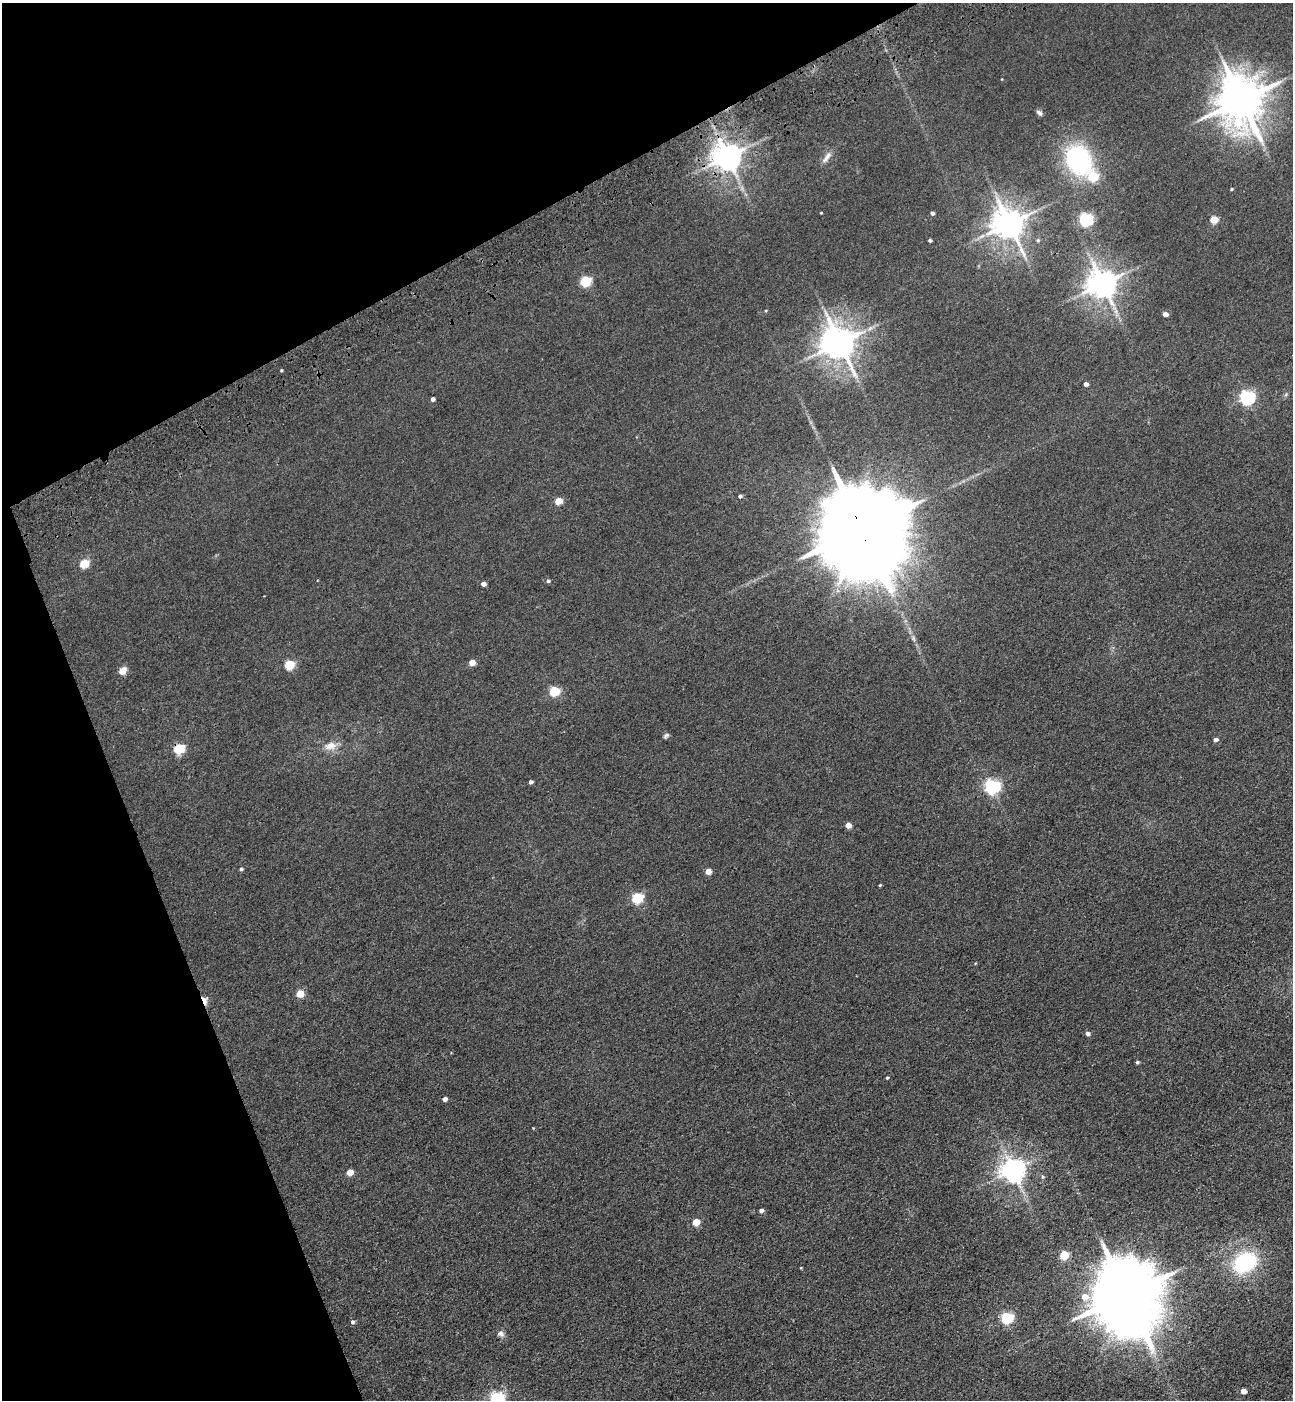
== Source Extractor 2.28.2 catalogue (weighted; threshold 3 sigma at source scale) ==
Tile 5 of 4 x 4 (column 1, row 2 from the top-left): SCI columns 347-1637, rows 2908-4305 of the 5727 x 5814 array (HDU 1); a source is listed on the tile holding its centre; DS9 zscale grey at full resolution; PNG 1295 x 1402 px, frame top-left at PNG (2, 3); no overlay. Shown black and unused: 22% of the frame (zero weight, under 3 of 4 exposures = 6% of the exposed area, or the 3 px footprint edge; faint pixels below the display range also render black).
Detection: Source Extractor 2.28.2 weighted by HDU 2 'WHT'; one run over the whole footprint, this tile lists its part. Background 0.0395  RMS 0.0066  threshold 0.0299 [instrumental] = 3 sigma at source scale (4.5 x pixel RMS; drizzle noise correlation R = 1.50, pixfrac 1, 0.05/0.05 arcsec/px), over >= 5 px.
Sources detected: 65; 1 too faint to see at this stretch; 1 inside a brighter object's white glare — not listed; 1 inside a brighter listed object's ellipse — not listed separately; the other 62 listed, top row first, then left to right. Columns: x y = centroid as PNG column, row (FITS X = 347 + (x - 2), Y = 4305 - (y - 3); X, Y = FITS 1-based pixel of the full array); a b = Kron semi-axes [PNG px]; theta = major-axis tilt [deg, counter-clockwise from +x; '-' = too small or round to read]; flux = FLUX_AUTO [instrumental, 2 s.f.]
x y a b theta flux
1241 100 14 12 -79 2800
1039 113 9 5 -38 1.7
727 157 8 8 - 990
827 157 18 6 54 4
1078 160 29 22 -60 84
1231 189 4 3 - 0.74
821 213 3 2 - 0.46
932 213 4 3 - 1.8
1085 219 6 5 - 120
1214 219 5 5 - 16
1009 224 9 9 - 1200
930 240 4 3 - 1.4
1038 240 6 5 - 1
585 281 6 5 - 56
1102 284 9 8 - 990
1165 314 5 4 - 3.7
839 343 10 8 -73 1200
281 370 4 3 - 0.63
1086 384 4 4 - 2.6
1247 398 6 6 - 160
433 399 4 4 - 2.3
740 496 4 4 - 1.3
558 501 5 4 - 12
861 529 28 23 -78 19000
84 564 6 5 - 27
548 581 5 4 - 1.2
483 584 5 4 - 2.9
472 663 5 4 - 7.5
289 665 5 5 - 39
122 671 7 5 42 7.8
554 691 5 5 - 42
666 736 9 5 39 1.3
1215 740 5 4 - 2.4
330 746 17 11 8 7.1
179 749 6 5 - 51
531 782 4 3 - 1.7
992 786 6 6 - 160
848 825 5 4 - 5.5
241 869 5 4 - 1
708 871 5 4 - 6.6
880 885 4 3 - 0.61
637 898 6 5 - 59
300 994 5 5 - 15
204 1000 9 5 -72 7.4
1088 1034 5 5 - 2.1
1137 1062 4 4 - 1
887 1078 4 3 - 0.74
445 1099 5 4 - 2.8
1013 1170 8 7 - 630
350 1173 5 4 - 9.9
1042 1177 6 4 -90 0.82
761 1211 4 4 - 2.2
696 1222 5 5 - 15
1064 1255 5 5 - 29
1245 1262 25 19 32 53
1126 1295 20 17 -75 8100
1085 1297 8 7 - 6.8
1007 1318 6 5 - 81
352 1322 5 5 - 1.4
501 1334 10 7 -21 2.4
1243 1391 5 4 - 5.4
496 1398 6 6 - 120
Overlapping masked pixels (flux is a lower limit): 4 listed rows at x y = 727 157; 861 529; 179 749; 204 1000
Isophote crosses this tile's border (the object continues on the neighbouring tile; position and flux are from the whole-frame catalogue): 1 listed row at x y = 496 1398